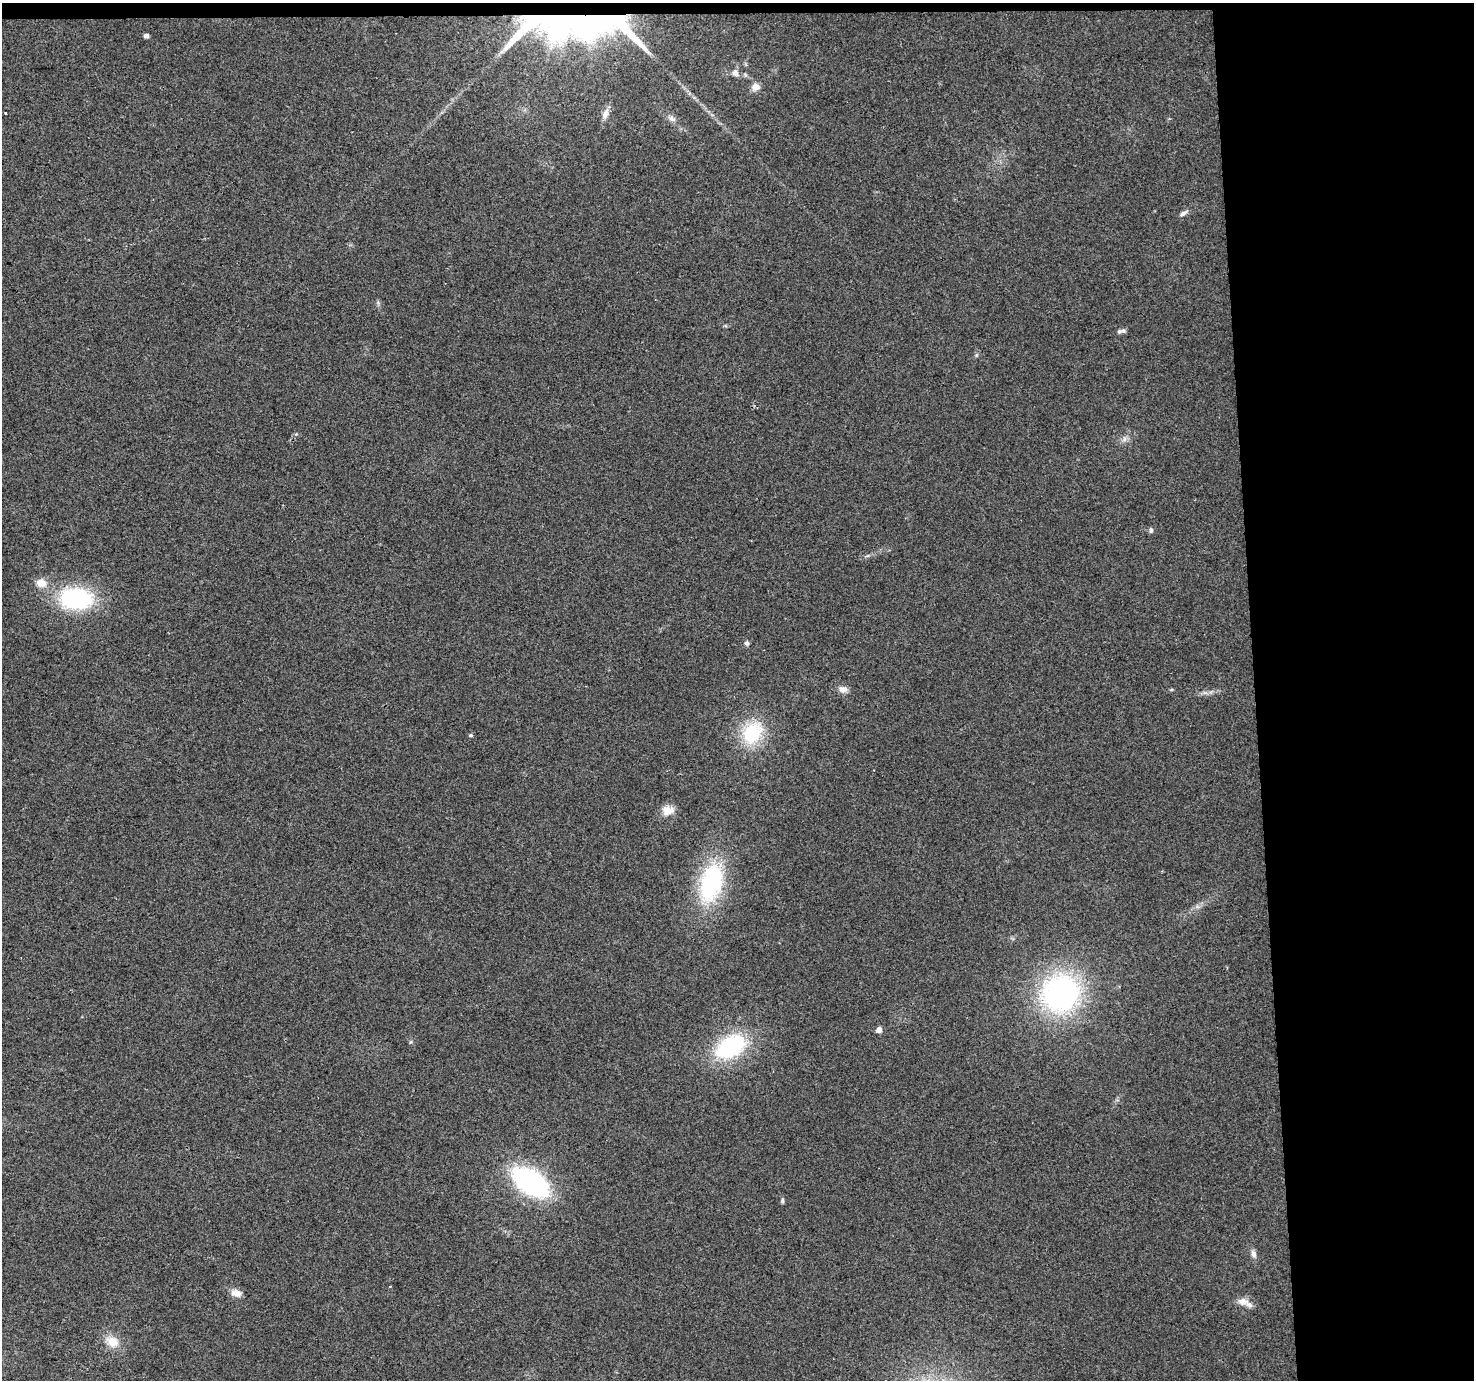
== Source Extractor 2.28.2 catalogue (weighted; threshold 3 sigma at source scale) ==
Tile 3 of 3 x 3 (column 3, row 1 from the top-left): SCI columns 2946-4417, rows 2781-4158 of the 4417 x 4158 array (HDU 1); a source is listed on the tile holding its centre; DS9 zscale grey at full resolution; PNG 1476 x 1382 px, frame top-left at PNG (2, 3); no overlay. Shown black and unused: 16% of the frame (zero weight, under 2 of 3 exposures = <1% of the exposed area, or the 3 px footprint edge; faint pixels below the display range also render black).
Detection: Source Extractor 2.28.2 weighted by HDU 2 'WHT'; one run over the whole footprint, this tile lists its part. Background 0.0484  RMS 0.0068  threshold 0.0304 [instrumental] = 3 sigma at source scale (4.5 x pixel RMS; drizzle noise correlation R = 1.50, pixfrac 1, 0.0396/0.0396 arcsec/px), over >= 5 px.
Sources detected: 37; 2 inside a brighter object's white glare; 1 cosmic-ray / hot-pixel residue — not listed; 1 inside a brighter listed object's ellipse — not listed separately; the other 33 listed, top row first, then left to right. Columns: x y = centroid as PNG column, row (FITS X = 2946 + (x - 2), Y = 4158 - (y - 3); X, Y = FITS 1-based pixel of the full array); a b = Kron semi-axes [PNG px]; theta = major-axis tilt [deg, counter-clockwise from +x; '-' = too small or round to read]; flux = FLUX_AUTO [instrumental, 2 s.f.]
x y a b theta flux
587 20 51 32 0 110
528 25 48 8 44 48
146 35 4 4 - 2.9
735 73 10 9 - 2.8
755 87 9 8 - 5.5
6 114 3 3 - 2.6
605 114 17 9 69 5.4
672 119 11 7 -33 2.9
1183 213 10 5 35 2.3
1119 332 8 7 - 2
976 355 6 4 71 0.99
1124 439 8 5 61 2.3
1151 530 7 5 -90 1.4
867 556 6 4 18 1.1
41 583 14 11 -19 7.5
76 598 36 24 -4 72
747 643 6 6 - 1.8
843 689 12 9 -19 3.9
1172 689 5 3 - 0.89
752 733 29 23 57 37
471 735 5 4 - 1.1
668 810 16 13 14 7.2
711 882 42 23 75 79
1060 994 34 33 - 160
879 1030 5 5 - 4.4
410 1042 6 4 70 0.81
730 1047 35 22 31 65
530 1182 34 19 -35 120
782 1200 6 5 - 1.2
1253 1254 10 6 -76 3.1
236 1293 12 8 -18 5.9
1243 1301 12 9 0 5.4
112 1341 18 13 -32 11
Overlapping masked pixels (flux is a lower limit): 2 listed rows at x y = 587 20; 528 25